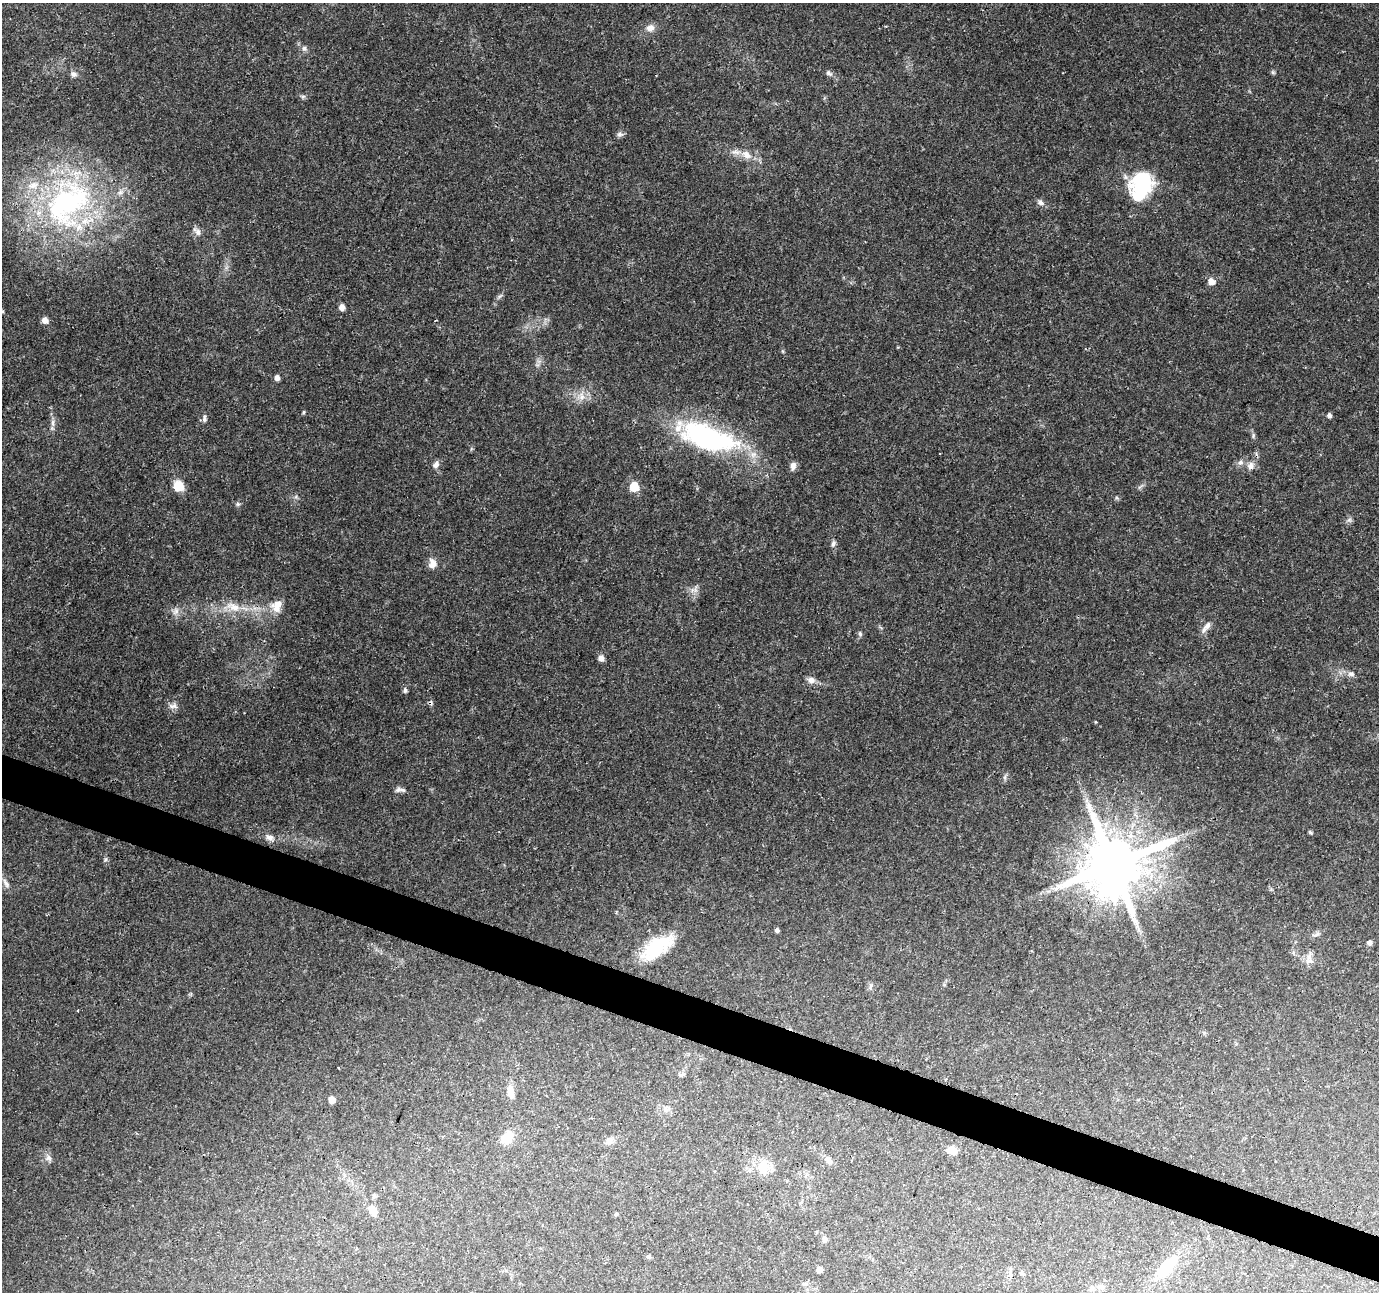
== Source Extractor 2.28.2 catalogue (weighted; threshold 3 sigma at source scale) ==
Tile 6 of 4 x 4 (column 2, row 2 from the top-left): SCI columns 1377-2753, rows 2796-4085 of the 5515 x 5653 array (HDU 1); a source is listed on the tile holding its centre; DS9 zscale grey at full resolution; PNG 1381 x 1294 px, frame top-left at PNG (2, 3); no overlay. Shown black and unused: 3% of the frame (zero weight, under 3 of 4 exposures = <1% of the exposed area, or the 3 px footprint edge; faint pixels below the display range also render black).
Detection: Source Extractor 2.28.2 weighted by HDU 2 'WHT'; one run over the whole footprint, this tile lists its part. Background 0.0562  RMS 0.0027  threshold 0.0123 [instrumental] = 3 sigma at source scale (4.5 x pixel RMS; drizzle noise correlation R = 1.50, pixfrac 1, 0.0396/0.0396 arcsec/px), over >= 5 px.
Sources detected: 85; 2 cosmic-ray / hot-pixel residue — not listed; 4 inside a brighter listed object's ellipse — not listed separately; the other 79 listed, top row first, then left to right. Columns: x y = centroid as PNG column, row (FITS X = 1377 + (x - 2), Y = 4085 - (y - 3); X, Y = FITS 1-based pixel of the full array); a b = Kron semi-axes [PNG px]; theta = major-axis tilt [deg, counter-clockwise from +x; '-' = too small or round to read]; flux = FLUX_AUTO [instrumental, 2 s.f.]
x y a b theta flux
650 28 11 9 15 1.8
304 48 8 7 - 0.82
1273 72 6 5 - 0.42
829 73 10 6 -39 0.83
74 74 9 7 2 0.9
303 96 7 4 1 0.51
620 134 9 6 1 0.77
746 155 13 9 -33 2.5
1141 187 36 24 73 20
1041 202 9 7 -45 0.97
67 203 75 53 50 72
197 232 12 7 -40 1.4
1211 281 7 7 - 2.3
342 307 6 5 - 1.6
45 320 8 7 - 1.3
277 378 5 5 - 1.4
581 396 13 8 79 2.1
303 412 5 4 - 0.33
1329 415 5 5 - 0.86
204 418 10 5 83 0.77
53 423 11 4 -86 1.1
1253 436 8 4 89 0.52
708 438 73 29 -17 46
1240 462 7 6 - 0.89
436 465 10 7 48 1.2
793 466 10 7 80 1.3
1251 466 11 10 - 1.8
178 486 6 6 - 16
634 487 6 6 - 13
1117 498 6 4 -71 0.36
238 504 5 5 - 0.48
1349 520 7 6 - 0.7
833 543 9 6 76 0.79
432 564 13 10 -82 2
277 606 17 14 65 3.4
233 607 22 11 -24 4.4
176 611 12 4 50 0.88
1207 626 12 8 58 1.7
860 634 7 5 -64 0.52
601 658 7 6 - 1.3
1351 674 9 7 5 1.1
811 680 11 8 -24 1.6
405 690 6 5 - 0.71
173 706 13 7 0 1.3
1096 722 3 3 - 0.29
1005 777 7 4 72 0.56
398 790 10 7 27 1
1310 832 6 4 -46 0.4
270 837 11 7 -23 1.4
105 860 6 4 45 0.43
1113 864 17 15 61 2200
6 883 16 6 -60 1.4
777 930 5 4 - 0.54
1316 934 13 4 20 0.82
1369 942 5 5 - 0.98
657 947 40 18 35 14
1309 961 12 6 8 1.4
870 986 9 3 69 0.44
78 1010 3 2 - 0.31
339 1068 3 2 - 0.23
681 1075 9 5 22 0.59
510 1091 16 9 -83 2.4
332 1100 5 5 - 2.9
666 1109 10 5 -77 0.88
507 1137 14 10 51 5.1
609 1141 9 8 - 1.3
951 1150 14 9 7 2
48 1158 9 8 - 1.1
828 1160 12 7 -40 1.3
763 1167 21 16 85 5.1
374 1195 6 6 - 0.59
373 1210 11 7 -62 3.3
616 1214 5 4 - 0.37
824 1239 7 6 - 0.81
649 1257 6 4 -44 0.44
1166 1267 38 15 45 9.3
819 1269 5 4 - 1.2
804 1284 6 5 - 0.5
1102 1287 11 5 -18 0.86
Overlapping masked pixels (flux is a lower limit): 1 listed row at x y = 1113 864